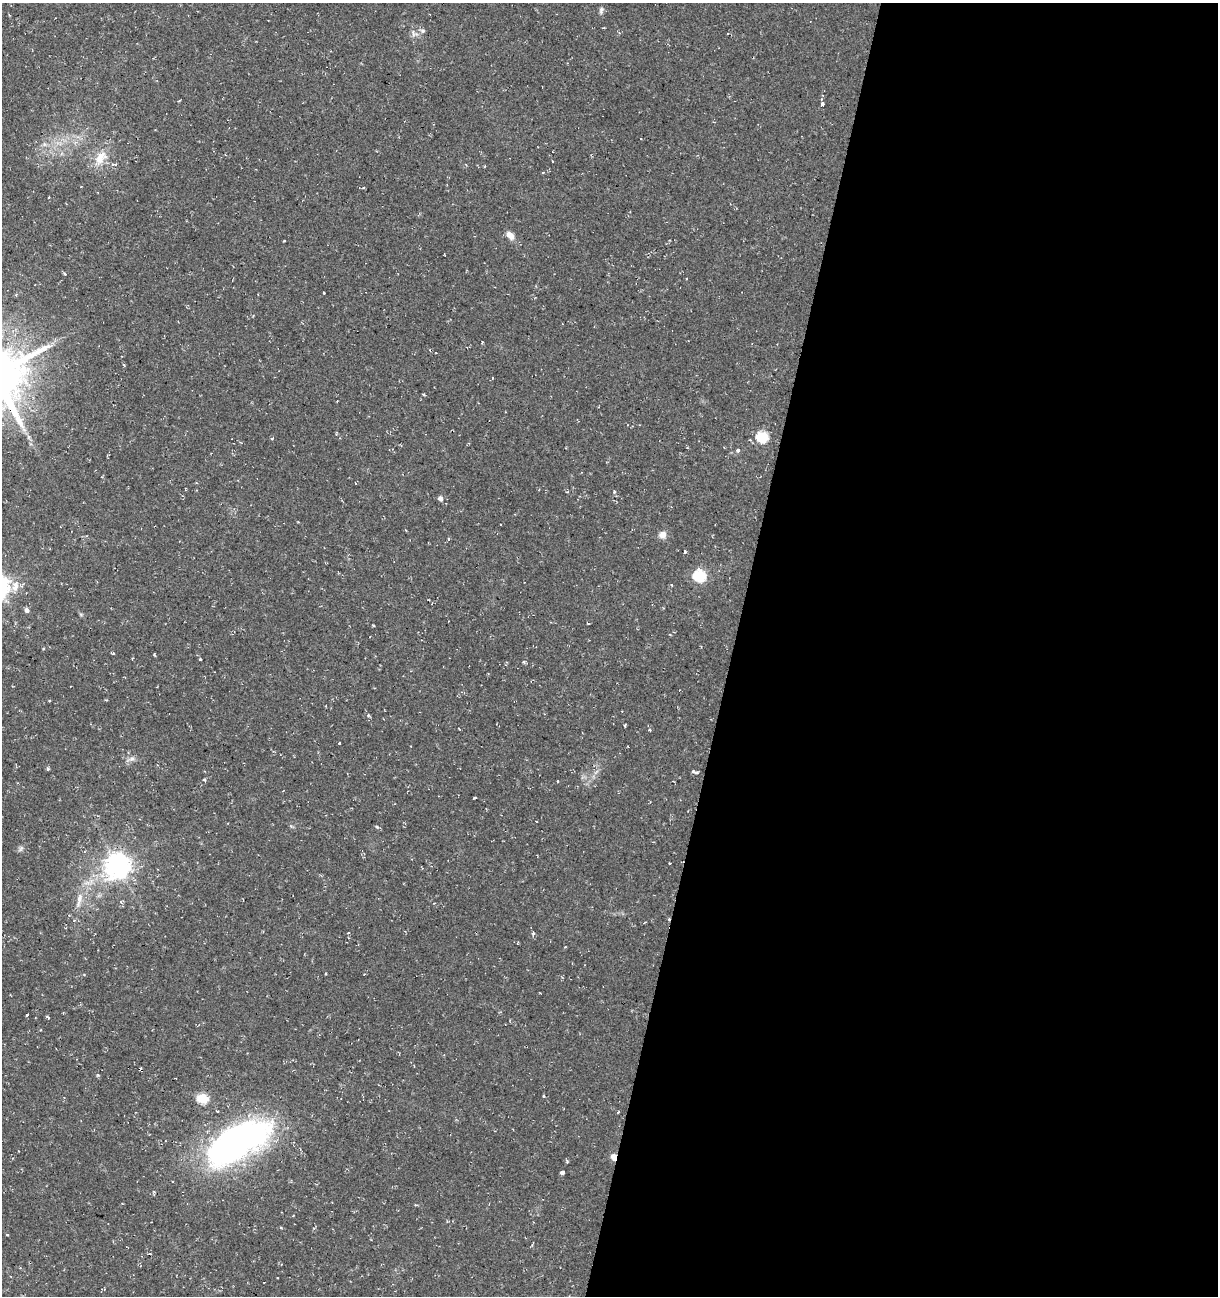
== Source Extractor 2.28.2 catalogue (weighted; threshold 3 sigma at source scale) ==
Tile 12 of 4 x 4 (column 4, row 3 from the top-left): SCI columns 3927-5142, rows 1295-2588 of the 5362 x 5188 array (HDU 1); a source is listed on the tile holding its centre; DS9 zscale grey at full resolution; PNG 1220 x 1298 px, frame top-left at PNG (2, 3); no overlay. Shown black and unused: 40% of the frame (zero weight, under 2 of 3 exposures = <1% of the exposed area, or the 3 px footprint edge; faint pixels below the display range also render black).
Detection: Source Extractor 2.28.2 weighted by HDU 2 'WHT'; one run over the whole footprint, this tile lists its part. Background 0.0395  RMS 0.004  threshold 0.0181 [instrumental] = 3 sigma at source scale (4.5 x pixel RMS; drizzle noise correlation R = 1.50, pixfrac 1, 0.0396/0.0396 arcsec/px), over >= 5 px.
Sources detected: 67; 1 inside a brighter object's white glare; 8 cosmic-ray / hot-pixel residue — not listed; the other 58 listed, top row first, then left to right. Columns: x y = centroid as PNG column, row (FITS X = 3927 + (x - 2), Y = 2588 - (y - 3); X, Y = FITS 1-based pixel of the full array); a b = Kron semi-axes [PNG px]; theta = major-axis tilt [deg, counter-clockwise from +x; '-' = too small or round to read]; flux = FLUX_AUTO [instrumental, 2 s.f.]
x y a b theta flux
601 10 8 6 71 1
423 31 6 6 - 0.94
414 33 13 7 -43 2
727 33 3 2 - 0.39
822 99 4 2 - 0.39
822 103 4 3 - 1.5
641 138 3 2 - 0.47
100 158 22 12 67 6.7
552 161 3 2 - 0.54
113 164 10 5 9 1.4
543 173 5 3 - 0.35
363 187 4 3 - 0.54
510 235 12 7 -48 2.8
324 293 3 2 - 0.57
492 378 3 3 - 0.64
337 401 3 2 - 0.29
28 437 7 4 71 0.66
762 437 6 5 - 35
737 450 4 3 - 1.6
614 491 5 4 - 0.52
567 492 4 3 - 0.39
440 498 5 5 - 1.5
663 535 8 7 - 2.9
449 539 3 3 - 0.46
685 552 3 3 - 1.9
699 576 6 6 - 44
672 585 4 2 - 0.28
15 586 17 9 80 4.4
27 610 4 3 - 11
373 625 3 2 - 0.41
200 660 3 3 - 0.8
524 661 5 3 - 0.44
625 726 4 2 - 0.4
649 730 4 3 - 0.65
339 743 3 3 - 0.71
132 759 9 7 6 1.6
48 769 4 4 - 0.55
693 771 6 5 - 0.86
204 780 4 3 - 0.49
474 798 3 2 - 0.44
21 849 9 4 81 0.84
670 863 2 2 - 0.37
118 865 8 8 - 350
79 900 28 7 78 4.8
121 902 5 3 - 0.49
348 933 3 2 - 0.28
533 933 5 4 - 0.55
27 1014 3 3 - 0.96
47 1017 4 2 - 0.72
41 1030 3 3 - 0.4
544 1096 3 3 - 0.6
202 1098 6 5 - 28
217 1111 3 2 - 0.45
237 1140 65 34 25 140
613 1157 7 6 - 2.5
563 1172 4 3 - 5.4
281 1228 4 3 - 0.48
7 1235 4 3 - 0.36
Overlapping masked pixels (flux is a lower limit): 1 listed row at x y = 613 1157
Unlisted compact peaks at least as high as the median listed source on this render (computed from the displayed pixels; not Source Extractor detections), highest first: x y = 98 1075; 377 827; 154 654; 368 715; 284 241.